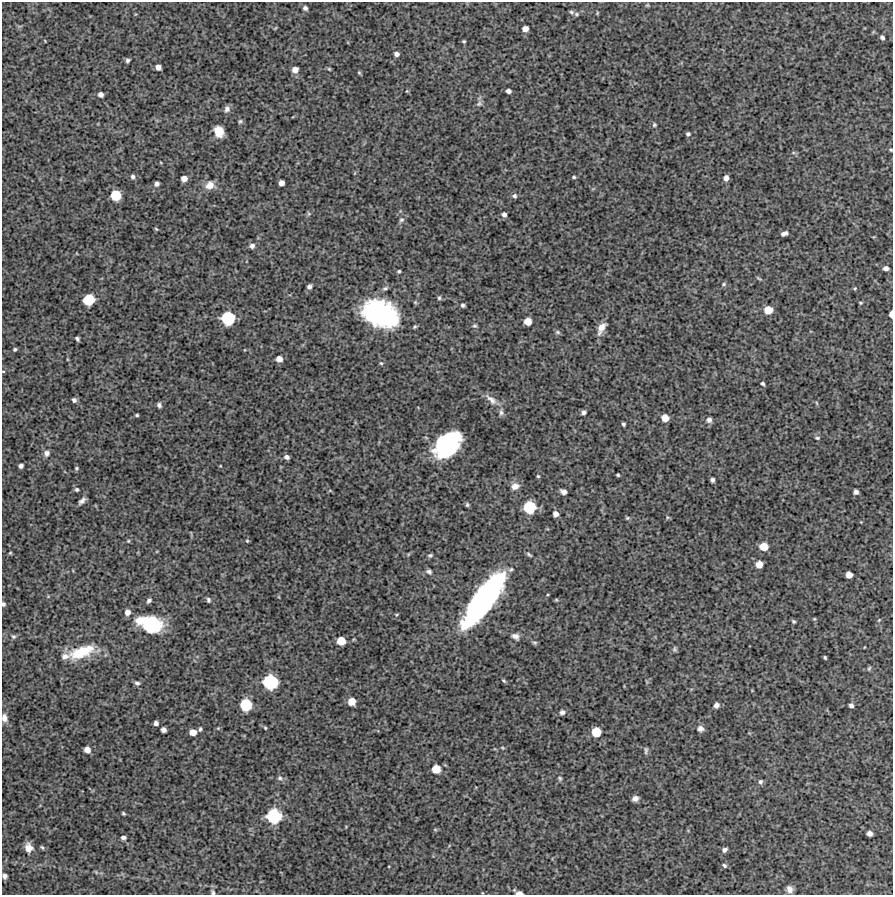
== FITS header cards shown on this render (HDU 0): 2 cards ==
NAXIS1  =                  891 /Length X axis
NAXIS2  =                  893 /Length Y axis

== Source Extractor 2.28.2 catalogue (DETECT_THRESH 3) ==
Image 891 x 893 px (HDU 0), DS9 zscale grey, 1 PNG px = 1 image px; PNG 895 x 897 px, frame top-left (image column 1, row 893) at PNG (2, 2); no overlay
Background 4410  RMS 340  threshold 1010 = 3 sigma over >= 5 px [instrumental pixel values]
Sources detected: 160; all 160 listed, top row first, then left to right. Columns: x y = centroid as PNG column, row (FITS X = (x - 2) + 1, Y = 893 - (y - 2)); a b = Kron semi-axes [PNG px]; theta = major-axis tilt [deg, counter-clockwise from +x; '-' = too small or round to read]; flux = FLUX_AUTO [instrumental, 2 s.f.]
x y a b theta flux
647 5 5 5 - 2.5e+04
305 8 5 4 - 6.5e+04
571 12 6 5 - 4.5e+04
597 13 5 3 - 2.0e+04
576 14 6 5 - 4.1e+04
525 29 5 5 - 1.4e+05
882 37 5 4 - 5.6e+04
464 41 3 3 - 2.9e+04
396 54 5 4 - 7.9e+04
128 60 5 4 - 4.8e+04
158 67 5 5 - 1.2e+05
329 69 5 4 - 2.5e+04
295 70 6 5 - 1.5e+05
359 73 5 4 - 2.9e+04
407 91 4 4 - 2.0e+04
508 91 5 4 - 8.0e+04
101 94 5 4 - 9.6e+04
479 104 9 6 33 6.1e+04
227 109 8 7 - 8.6e+04
240 121 6 5 - 3.6e+04
654 125 5 4 - 3.4e+04
219 131 9 7 -64 3.6e+05
688 134 4 4 - 4.7e+04
891 150 4 3 - 2.3e+04
133 177 6 5 - 5.3e+04
574 177 4 3 - 3.3e+04
726 178 5 4 - 1.0e+05
184 179 5 5 - 1.5e+05
281 183 5 5 - 1.2e+05
157 184 5 4 - 6.9e+04
210 185 11 9 18 2.0e+05
116 195 8 7 - 5.6e+05
514 196 6 6 - 5.0e+04
308 213 6 4 -70 2.8e+04
504 214 5 5 - 7.9e+04
401 220 7 6 - 5.5e+04
156 229 5 3 - 2.2e+04
784 233 6 4 19 9.4e+04
252 246 7 6 - 7.1e+04
886 268 5 4 - 9.3e+04
399 271 3 3 - 3.1e+04
758 278 7 3 -35 2.7e+04
724 284 6 5 - 3.5e+04
309 287 5 4 - 6.4e+04
385 288 9 4 18 5.0e+04
855 288 4 3 - 2.3e+04
439 298 6 4 75 3.6e+04
89 300 9 8 - 6.5e+05
860 303 4 3 - 2.5e+04
463 305 4 3 - 4.6e+04
768 310 7 6 - 3.1e+05
380 314 32 21 -21 3.8e+06
891 314 6 3 87 9.9e+04
228 318 10 9 - 9.8e+05
528 321 6 6 - 2.4e+05
474 326 6 5 - 3.9e+04
601 328 14 7 61 2.0e+05
557 332 7 5 -16 4.3e+04
77 339 4 3 - 4.8e+04
15 349 4 4 - 3.6e+04
279 359 6 5 - 1.4e+05
381 363 5 4 - 2.7e+04
3 371 4 3 - 2.1e+04
762 383 4 3 - 4.1e+04
491 399 19 8 -42 1.7e+05
74 400 4 4 - 6.2e+04
817 403 6 3 -70 2.3e+04
159 405 5 5 - 5.8e+04
501 412 8 6 -84 6.7e+04
583 412 5 4 - 6.3e+04
137 415 4 3 - 3.1e+04
665 418 6 6 - 2.4e+05
709 420 7 6 - 7.8e+04
623 424 4 3 - 4.3e+04
817 438 5 3 - 3.2e+04
447 446 25 17 47 2.6e+06
47 453 8 7 - 8.6e+04
287 457 5 5 - 7.7e+04
21 466 4 4 - 6.3e+04
76 468 5 4 - 3.1e+04
618 475 3 3 - 3.2e+04
538 476 4 3 - 2.4e+04
712 480 4 4 - 5.7e+04
515 486 10 8 18 1.4e+05
77 489 4 4 - 3.7e+04
330 491 6 4 -19 2.4e+04
563 492 6 4 -23 9.6e+04
856 492 5 4 - 7.4e+04
82 501 8 4 44 8.3e+04
467 505 5 4 - 3.7e+04
529 507 9 9 - 8.2e+05
556 514 5 5 - 1.1e+05
667 517 6 4 -72 2.7e+04
627 518 5 4 - 3.1e+04
128 541 4 4 - 2.2e+04
247 541 4 3 - 2.4e+04
764 547 7 6 - 3.1e+05
10 553 4 3 - 2.2e+04
529 554 8 4 -35 3.9e+04
430 555 5 4 - 3.7e+04
759 564 6 5 - 2.2e+05
429 572 7 5 -27 5.6e+04
849 575 5 5 - 1.7e+05
149 600 5 4 - 5.9e+04
208 600 6 5 - 4.4e+04
484 600 56 16 54 5.7e+06
556 600 6 4 0 2.4e+04
3 604 5 4 - 4.0e+04
127 612 7 6 - 1.2e+05
396 615 5 4 - 2.4e+04
814 619 4 3 - 2.1e+04
879 620 5 3 - 1.9e+04
793 621 4 4 - 3.3e+04
150 624 22 13 -15 1.4e+06
13 636 6 5 - 4.3e+04
515 636 9 6 -29 1.1e+05
341 641 6 6 - 3.5e+05
535 643 7 4 -6 3.3e+04
674 649 7 5 -84 3.8e+04
82 652 34 14 20 7.6e+05
65 656 10 8 11 1.2e+05
825 658 4 3 - 3.0e+04
869 668 6 4 64 3.0e+04
504 681 5 3 - 3.2e+04
270 682 11 10 - 1.2e+06
137 683 6 5 - 5.2e+04
352 702 6 6 - 2.5e+05
246 705 9 9 - 7.5e+05
716 705 5 5 - 9.2e+04
851 705 4 4 - 6.7e+04
562 712 6 6 - 6.5e+04
4 718 10 6 -82 1.1e+05
156 723 4 4 - 7.7e+04
265 728 4 3 - 2.5e+04
200 729 6 4 75 3.7e+04
700 729 8 7 - 8.7e+04
164 730 5 4 - 9.0e+04
193 732 6 5 - 1.9e+05
596 732 7 7 - 4.6e+05
503 748 6 3 -31 2.2e+04
87 750 6 5 - 1.6e+05
646 750 8 4 86 4.2e+04
436 769 7 7 - 3.3e+05
280 778 7 6 - 6.2e+04
560 778 6 5 - 3.6e+04
760 781 6 5 - 5.3e+04
635 798 6 5 - 1.0e+05
123 813 4 3 - 2.9e+04
274 816 11 11 - 1.2e+06
435 830 6 4 -1 2.4e+04
869 833 5 5 - 1.0e+05
123 837 5 4 - 6.2e+04
42 847 5 3 - 3.2e+04
28 848 9 8 - 2.1e+05
725 850 6 5 - 6.4e+04
724 865 5 4 - 4.1e+04
5 876 5 4 - 7.0e+04
790 889 8 6 -66 1.2e+05
213 892 7 5 -73 4.5e+04
519 893 6 3 -1 1.0e+05
At the frame edge (FLAGS 8, measured only in part): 8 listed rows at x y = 891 150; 891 314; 3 371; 3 604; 4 718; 5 876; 213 892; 519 893